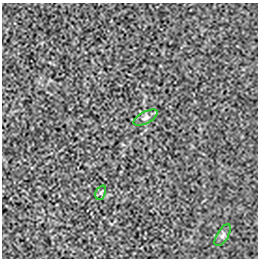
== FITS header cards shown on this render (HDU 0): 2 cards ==
NAXIS1  =                  256 / length of data axis 1
NAXIS2  =                  256 / length of data axis 2

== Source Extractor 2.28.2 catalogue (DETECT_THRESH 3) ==
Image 256 x 256 px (HDU 0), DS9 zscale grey, 1 PNG px = 1 image px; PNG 260 x 260 px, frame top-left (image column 1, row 256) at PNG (2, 3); each listed source drawn as its Kron ellipse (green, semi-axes under 4 px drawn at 4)
Background 3.70e-05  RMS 0.0029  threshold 0.00862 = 3 sigma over >= 5 px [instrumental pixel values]
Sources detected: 3; all 3 listed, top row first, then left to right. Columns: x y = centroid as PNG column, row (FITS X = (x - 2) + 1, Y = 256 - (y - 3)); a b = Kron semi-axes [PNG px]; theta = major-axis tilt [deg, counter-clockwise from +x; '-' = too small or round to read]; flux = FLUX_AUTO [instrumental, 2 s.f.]
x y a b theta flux
145 118 13 5 28 0.72
101 193 7 5 65 0.35
223 235 12 5 58 0.56